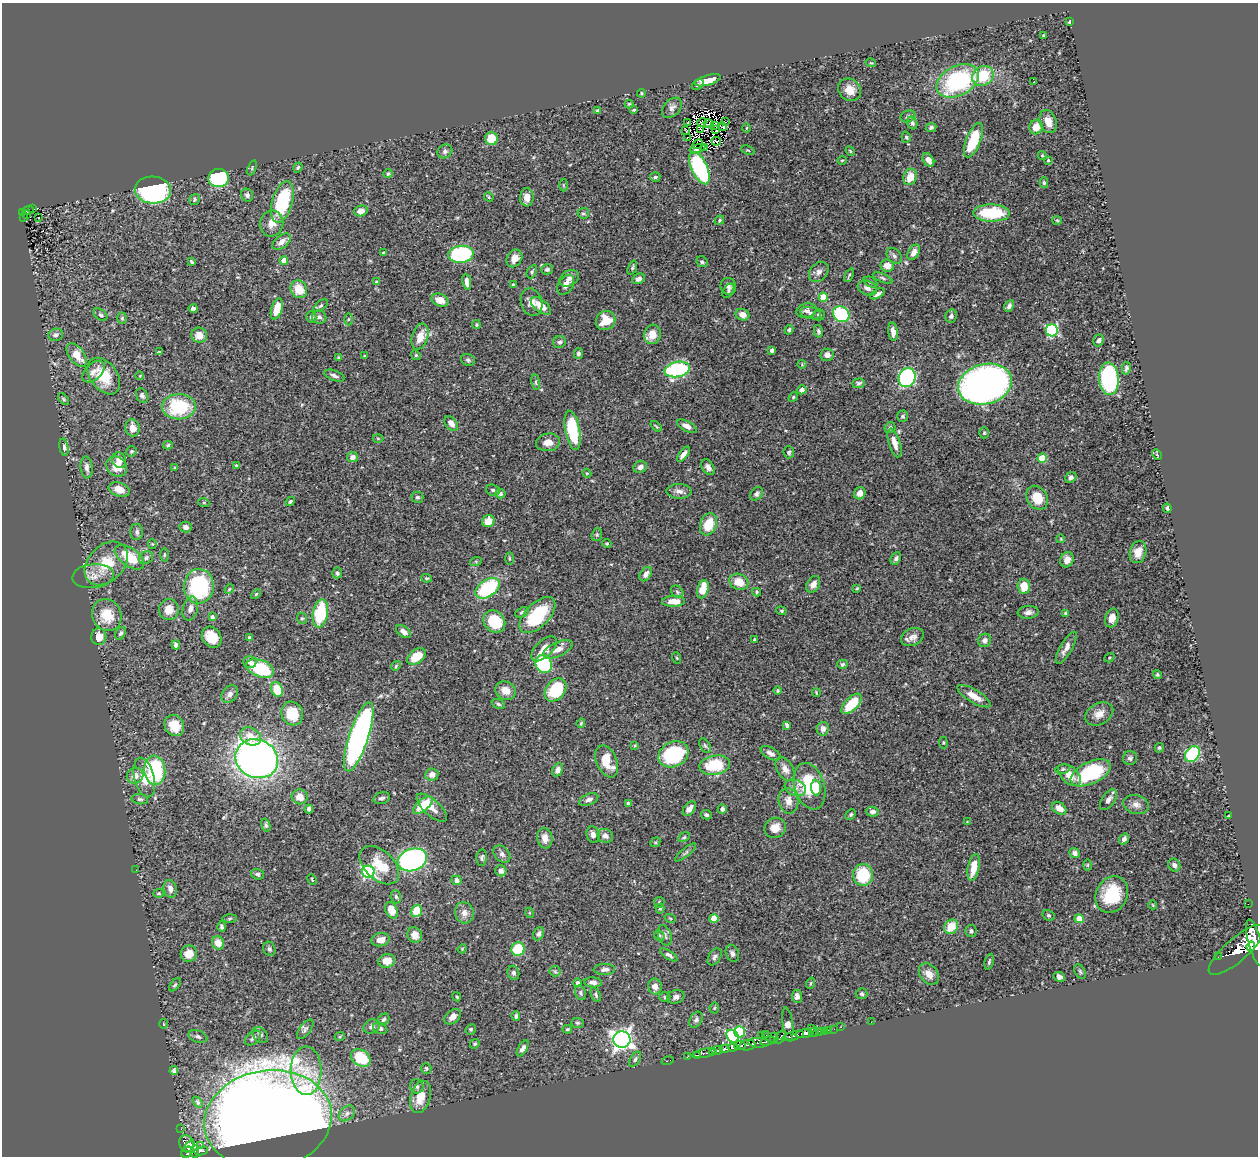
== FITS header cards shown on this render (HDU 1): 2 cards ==
NAXIS1  =                 1256
NAXIS2  =                 1154

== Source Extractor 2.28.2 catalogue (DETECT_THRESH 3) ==
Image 1256 x 1154 px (HDU 1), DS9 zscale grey, 1 PNG px = 1 image px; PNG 1260 x 1158 px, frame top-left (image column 1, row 1154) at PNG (2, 3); each listed source drawn as its Kron ellipse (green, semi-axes under 4 px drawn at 4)
Background 0.444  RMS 0.02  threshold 0.06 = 3 sigma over >= 5 px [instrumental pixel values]
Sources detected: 473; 6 with non-positive FLUX_AUTO (blend fragments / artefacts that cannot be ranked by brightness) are neither listed nor drawn; the other 467 listed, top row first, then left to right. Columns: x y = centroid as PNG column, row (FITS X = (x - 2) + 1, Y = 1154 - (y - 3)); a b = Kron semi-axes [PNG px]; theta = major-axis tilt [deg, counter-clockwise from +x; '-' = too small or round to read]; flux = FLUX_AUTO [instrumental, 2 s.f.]
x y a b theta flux
1069 22 4 2 - 1.7
1043 35 3 3 - 1.2
871 63 5 3 - 1.2
983 76 11 9 32 50
708 80 13 5 17 17
958 81 22 15 27 150
1034 82 2 2 - 0.91
698 85 6 5 - 2.6
850 90 12 10 -42 16
641 93 4 3 - 1.4
629 104 4 4 - 1.5
672 108 12 8 45 6.2
634 110 4 3 - 1.5
598 111 4 4 - 5
908 116 7 5 21 3.8
702 122 4 4 - 1.2
726 122 2 2 - 1.3
1048 122 12 8 -69 12
687 123 3 2 - 2.1
912 123 6 5 - 3.2
709 124 5 2 - 0.63
715 125 4 2 - 1.9
723 127 4 2 - 0.41
931 127 5 4 - 2.9
1036 127 7 6 - 17
746 128 5 3 - 1.2
700 129 4 3 - 0.22
715 130 4 2 - 1.6
686 131 3 2 - 1.4
906 137 5 4 - 2.1
688 138 3 2 - 0.83
491 139 6 6 - 30
973 140 18 7 68 51
716 141 5 3 - 0.48
698 144 5 2 - 1.3
704 148 3 2 - 1.8
697 149 8 3 17 1.4
748 150 7 3 -22 1.4
445 151 8 6 34 3.9
850 151 5 4 - 1.6
1042 156 4 4 - 1.5
842 160 5 3 - 1.2
928 160 7 5 -54 8.7
1048 160 4 3 - 1.3
298 167 5 4 - 1.9
252 168 8 4 69 2.1
699 168 17 8 -65 160
388 174 5 3 - 1.8
655 177 5 4 - 2.6
910 177 8 6 70 19
219 178 10 9 - 130
1044 183 5 4 - 1.9
563 185 6 4 -89 1.7
153 190 18 13 -4 320
247 195 6 5 - 3.8
489 197 5 4 - 1.7
527 197 9 6 88 12
195 199 6 5 - 2.1
282 202 21 10 74 110
33 209 3 2 - 8.7
28 211 6 3 20 24
361 211 7 5 17 9.5
23 212 4 3 - 38
583 213 6 5 - 2.3
992 213 18 8 -1 70
26 214 3 2 - 12
23 217 3 3 - 7.5
39 218 2 2 - 1.1
719 220 5 3 - 2
1057 220 5 4 - 1.5
272 223 13 11 73 14
281 242 10 6 40 8.7
914 252 8 5 58 7.5
383 253 3 3 - 1.7
461 254 12 8 6 160
894 256 9 6 -46 4
514 258 9 7 58 12
284 260 4 4 - 12
192 262 4 2 - 1.5
702 262 6 5 - 2.7
887 265 7 6 - 12
632 268 7 4 69 1.9
547 269 6 5 - 2.6
532 272 7 4 63 2.3
819 272 11 8 49 6.5
849 275 7 2 63 1.8
569 278 10 7 28 6.9
883 278 11 4 -24 2.9
639 279 6 5 - 5.2
377 282 3 3 - 1.5
467 282 8 4 -81 7.1
870 282 7 5 -26 2.2
513 284 3 3 - 1.3
566 285 11 7 56 6.4
728 286 8 7 - 5.4
867 288 10 7 -19 6.3
299 289 9 8 - 25
728 291 8 5 59 2.7
878 294 8 4 29 4.5
823 297 4 4 - 32
440 300 9 6 -24 16
531 302 14 10 -73 11
321 306 8 4 40 2.7
541 306 12 6 -38 19
1009 306 6 4 61 4.7
193 309 4 3 - 3.3
277 309 11 5 73 21
806 311 10 7 15 5.1
811 313 10 6 -14 5.2
841 314 9 7 -39 87
100 315 8 5 -38 2.7
742 315 7 5 -22 9.1
819 315 6 5 - 4.1
951 316 7 5 80 4.6
311 317 6 5 - 3.3
319 317 7 6 - 4.7
122 318 5 4 - 2
348 319 6 4 88 1.7
606 320 10 9 - 25
476 325 4 4 - 1.8
789 330 5 4 - 2.3
1052 330 6 6 - 150
818 331 6 4 -77 3.6
893 332 9 4 -83 7.5
652 334 10 8 74 18
56 335 7 6 - 4.2
199 335 8 7 - 13
420 337 13 8 73 17
1098 340 6 5 - 3.9
559 342 6 6 - 3.5
772 350 4 3 - 4.5
159 351 3 2 - 0.85
578 353 5 4 - 3.7
77 355 14 7 -52 19
416 355 5 4 - 1.8
827 355 6 6 - 7.5
365 356 4 3 - 1.7
338 358 4 3 - 1.6
468 360 7 5 -26 3
802 364 4 4 - 1.3
1126 368 6 4 79 2.8
677 369 13 7 12 170
93 372 13 8 44 8.8
104 376 20 13 -54 38
140 376 4 3 - 1
334 376 11 5 -20 4.6
907 378 10 8 66 240
1109 379 16 10 -86 160
536 382 8 4 -82 2.3
859 383 6 4 4 2.8
985 384 27 20 14 780
802 390 5 4 - 5.7
142 396 8 5 -63 3.8
793 397 5 4 - 1.4
63 399 7 4 -46 1.8
179 407 17 12 2 84
903 416 5 5 - 2.9
451 423 8 5 -52 8.1
656 426 6 3 -38 1.6
687 426 11 5 -27 8.9
133 428 9 7 -77 13
890 428 6 5 - 3.2
573 430 20 7 -80 69
984 433 5 4 - 1.9
378 438 5 3 - 1.5
548 442 12 9 5 11
894 443 15 5 -73 12
168 445 5 3 - 2
64 447 9 4 -81 3.7
131 451 6 5 - 2
789 452 6 5 - 2.3
683 454 9 4 53 8.1
1157 455 6 3 -63 1.7
352 457 5 5 - 8
1042 458 5 4 - 41
119 460 8 6 -59 10
236 466 4 3 - 1.5
87 467 11 6 -83 6.2
117 467 11 9 -39 19
640 467 7 5 29 5.9
708 467 8 6 -57 5.8
175 468 4 3 - 2.2
587 473 4 4 - 1.3
1071 477 6 5 - 4.7
119 489 11 7 -17 16
493 490 7 5 -20 3.5
679 491 12 7 -2 7.2
860 493 6 5 - 9.2
500 494 5 4 - 3.3
756 494 7 5 50 3.5
417 497 6 5 - 2.8
1037 498 13 10 -57 24
290 501 5 3 - 1.8
204 503 5 3 - 1.3
1167 508 5 3 - 2.3
488 521 6 5 - 17
708 524 11 8 69 32
185 527 6 5 - 5.7
137 532 8 6 -88 4.2
597 535 6 5 - 2.3
1061 539 4 2 - 1
607 543 4 4 - 1.5
152 544 5 4 - 1.4
1138 552 11 8 74 15
164 555 7 3 89 1.7
129 557 17 9 -36 40
146 558 7 6 - 3.4
896 558 6 5 - 3.3
509 559 6 3 -89 1.6
1067 560 8 6 63 9.8
476 561 6 4 18 1.6
106 563 25 18 46 47
337 573 5 5 - 2.9
646 574 8 5 55 6.6
93 576 21 12 6 14
426 578 5 3 - 1.6
739 582 10 8 -26 21
813 584 9 6 58 8
199 586 17 15 88 120
1024 586 7 6 - 21
487 588 13 8 34 120
857 588 4 3 - 1.3
229 589 5 4 - 1.7
703 589 9 5 74 27
677 592 7 5 -47 2.9
756 592 4 4 - 1.6
256 594 6 3 45 1.4
674 601 11 5 2 16
190 609 12 7 75 7.8
169 610 10 10 - 15
781 611 5 4 - 1.8
522 612 7 5 24 3.1
1028 612 10 6 5 6.9
320 613 14 7 80 72
1066 613 4 3 - 2.5
107 615 16 14 -66 35
537 615 22 11 45 72
212 617 4 4 - 2.9
302 618 6 5 - 2.1
1112 618 9 6 76 13
494 621 12 10 -50 57
403 632 8 5 -35 7.2
121 633 7 5 56 2.7
99 637 8 7 - 15
212 637 11 9 -53 26
912 637 12 8 25 8.5
250 638 4 4 - 3.1
754 640 3 2 - 1.4
985 640 7 6 - 5.3
176 645 4 4 - 4.9
1066 648 18 6 60 9.5
544 649 16 8 44 15
558 649 16 7 24 11
416 657 10 6 39 28
677 658 6 3 -70 1.2
1109 658 5 3 - 1.6
250 662 7 6 - 5.4
544 664 9 8 - 120
842 664 5 4 - 2.4
396 666 5 4 - 1.7
260 668 14 8 -22 81
1157 675 4 4 - 1.7
277 689 7 5 -68 42
556 690 13 9 51 65
506 691 10 9 - 15
778 691 4 4 - 1.9
816 692 4 3 - 1.2
230 694 9 7 51 6.2
974 696 19 6 -31 15
498 704 7 4 -21 2.8
852 704 13 6 46 52
292 713 12 10 -63 37
1099 714 15 10 30 12
581 723 5 4 - 1.7
174 725 11 9 -56 24
787 725 4 3 - 3.5
823 729 7 6 - 7.5
250 736 11 8 -28 18
359 737 36 9 72 490
943 743 6 3 -82 1.3
635 745 4 3 - 1.3
705 745 8 5 -62 2.5
1159 748 5 4 - 1.9
771 753 11 5 -30 5.8
673 754 16 12 28 100
1192 754 9 6 53 100
1130 758 7 6 - 3.5
257 759 22 19 -25 830
607 761 17 10 -67 27
715 765 15 9 10 52
785 769 13 8 -59 9.9
1063 769 7 5 10 2.4
155 770 15 10 -86 110
558 770 7 5 65 6.2
1091 773 21 11 25 100
432 774 6 6 - 8.5
1069 775 13 8 -43 18
135 776 8 7 - 9.3
144 778 20 10 -77 23
810 786 24 15 -73 66
795 788 11 7 -21 7.6
816 788 7 5 -86 27
300 797 8 7 - 13
382 798 8 5 16 3.8
140 799 8 5 -7 3.1
589 800 10 5 22 5.4
1108 800 12 6 55 6.8
788 801 13 10 -78 10
628 804 4 3 - 2.9
1136 804 13 9 -17 7.7
423 805 11 5 40 41
432 808 19 8 -42 12
1059 808 8 5 -34 13
309 809 4 4 - 3.1
689 809 8 5 51 7.2
722 809 5 4 - 4
872 812 6 5 - 5.2
851 814 6 4 47 2.7
706 815 5 4 - 2.3
1228 816 4 2 - 0.91
967 822 3 3 - 0.99
266 825 7 4 -74 2.3
775 828 11 10 - 14
593 835 8 6 -74 7.5
605 836 8 7 - 6.5
684 837 6 4 29 1.9
545 838 10 7 -82 11
1124 839 6 4 53 4.8
655 842 5 4 - 1.8
686 852 13 4 39 3.1
1075 853 5 4 - 4.6
502 854 10 7 -48 4.9
482 858 8 5 84 3.3
412 860 15 11 20 280
379 865 23 14 -43 34
1088 865 6 4 89 1.6
1174 865 7 5 -55 4.2
974 867 14 5 79 24
136 870 2 2 - 0.83
501 871 6 5 - 6.3
368 872 6 6 - 200
258 874 6 5 - 3.3
863 875 11 10 - 56
312 879 6 2 -64 1.2
457 880 5 4 - 4.6
170 889 9 6 -73 7.5
159 893 5 4 - 1.4
1112 895 19 15 61 60
396 897 7 5 -72 2.9
659 902 5 5 - 1.9
1248 904 2 2 - 2.4
1153 905 4 3 - 1
660 909 5 4 - 2.1
391 910 8 5 -67 17
416 911 6 5 - 33
464 913 10 9 - 8.9
530 913 5 3 - 1.2
1048 915 6 5 - 2.3
670 918 6 3 -19 1.4
714 918 4 4 - 28
230 919 7 3 2 1.7
1079 919 4 4 - 31
222 927 5 3 - 2.8
951 927 8 6 50 25
971 931 6 6 - 3.1
539 934 7 5 65 3.9
415 935 8 7 - 11
665 935 10 6 -73 4.5
659 936 6 4 -49 2.3
380 940 9 6 10 11
218 943 7 6 - 15
1255 943 24 6 -75 1600
1251 946 5 4 - 1200
269 949 7 6 - 3.2
462 949 4 3 - 1.1
518 949 7 6 - 49
1237 950 35 11 41 2100
732 953 9 6 -67 4
189 954 8 8 - 17
669 955 10 4 -31 4.1
715 957 9 6 57 4
1218 957 2 2 - 3.7
387 961 8 6 10 17
989 962 8 4 76 2.4
604 969 10 5 2 5.2
555 971 6 5 - 2.5
1080 971 8 5 -63 2.7
513 973 7 6 - 3.6
929 974 12 8 -52 11
1059 977 6 5 - 5
593 982 9 5 -4 6.2
577 983 4 4 - 2.6
811 983 6 3 70 1.8
175 985 7 4 52 2.3
655 986 8 7 - 8.6
581 993 7 5 -68 2.5
861 994 6 5 - 2.6
596 995 7 4 -67 2.6
797 996 6 5 - 6.4
457 997 5 3 - 1.9
665 997 5 5 - 2
676 997 9 6 20 4.8
714 1008 5 5 - 1.8
516 1016 5 4 - 3.1
453 1017 9 6 41 7.7
384 1020 6 5 - 2.7
696 1020 8 6 61 3.8
871 1022 2 2 - 3.7
577 1023 6 5 - 2.5
163 1024 5 3 - 1.2
788 1025 17 5 -83 26
372 1026 8 6 20 4.3
841 1027 2 2 - 4.3
380 1028 7 5 -23 3.7
811 1028 3 2 - 12
305 1029 11 5 53 3.6
471 1029 5 5 - 1.9
567 1029 5 4 - 2
834 1029 2 2 - 4.8
828 1030 3 2 - 10
819 1031 2 2 - 6.2
824 1031 2 2 - 4.3
740 1032 5 5 - 54
814 1032 5 3 - 18
804 1034 9 4 7 390
260 1035 9 6 -45 4.1
761 1035 2 2 - 4.9
766 1035 2 2 - 3.6
340 1036 5 3 - 1.3
733 1036 7 5 -47 190
793 1036 11 3 16 390
198 1037 10 6 -21 4.5
781 1037 7 4 61 72
253 1038 9 6 38 4.9
774 1038 5 3 - 92
622 1040 8 8 - 700
768 1041 7 3 17 170
759 1043 10 5 -1 170
475 1044 5 4 - 2
740 1045 6 4 7 460
747 1045 8 5 11 99
733 1047 5 3 - 210
523 1048 9 4 59 5.4
725 1049 5 3 - 200
717 1050 5 3 - 260
712 1052 3 3 - 120
704 1053 13 3 10 64
697 1055 3 2 - 29
687 1057 3 2 - 5.5
361 1058 10 8 -35 60
635 1059 8 4 59 3
668 1061 6 3 15 9.7
426 1068 5 5 - 2.2
174 1071 4 4 - 4
306 1071 24 15 -89 38
417 1086 7 6 - 3.5
420 1097 16 9 74 22
198 1102 6 4 -52 2.3
347 1113 9 6 41 5.6
268 1120 64 49 9 3500
181 1129 2 2 - 2.6
187 1144 9 7 -69 210
189 1146 7 3 53 120
200 1146 2 2 - 1.9
195 1151 6 3 88 24
201 1151 7 3 10 60
187 1152 6 5 - 180
At the frame edge (FLAGS 8, measured only in part): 1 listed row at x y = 1255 943
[6 non-positive-flux detections neither listed nor drawn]